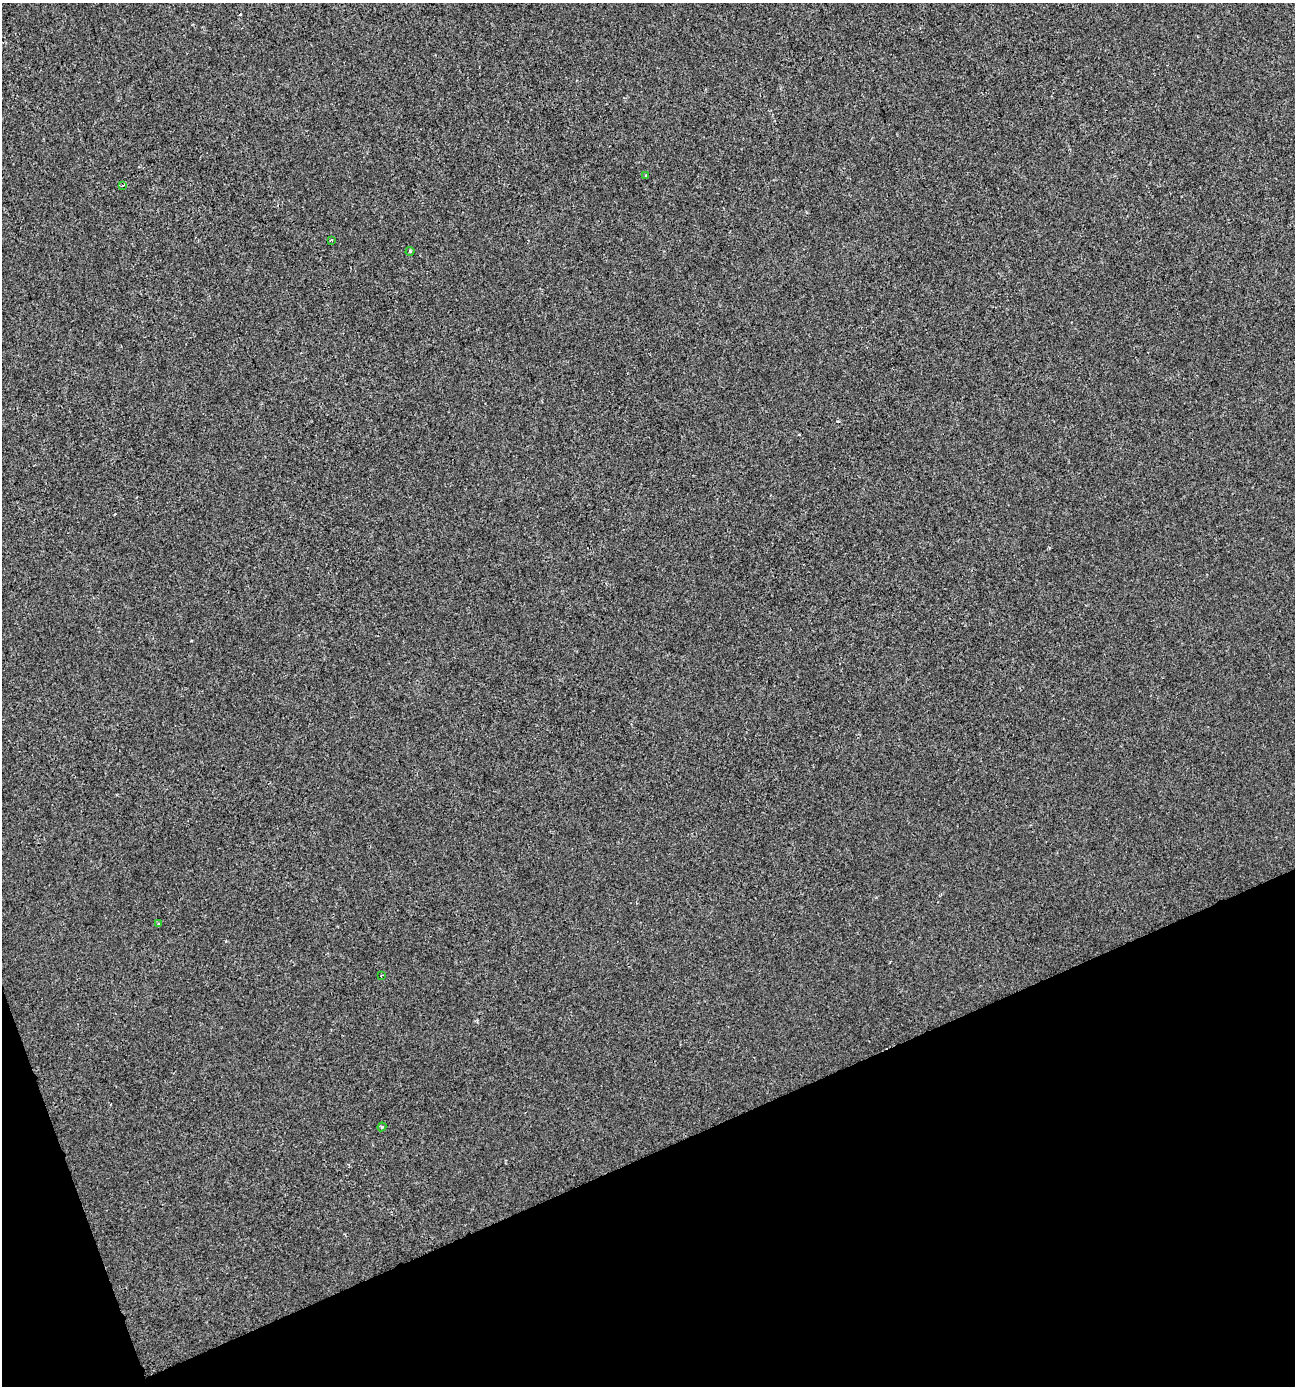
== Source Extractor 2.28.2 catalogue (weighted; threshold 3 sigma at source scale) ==
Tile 14 of 4 x 4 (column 2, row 4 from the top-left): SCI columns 1371-2663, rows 1-1384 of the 5383 x 5538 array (HDU 1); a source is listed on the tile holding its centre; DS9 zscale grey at full resolution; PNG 1297 x 1388 px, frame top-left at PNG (2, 3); each listed source drawn as its Kron ellipse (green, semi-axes under 4 px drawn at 4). Shown black and unused: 19% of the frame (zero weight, under 2 of 3 exposures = <1% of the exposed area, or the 3 px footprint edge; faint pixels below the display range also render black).
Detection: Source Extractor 2.28.2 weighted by HDU 2 'WHT'; one run over the whole footprint, this tile lists its part. Background -1.12e-04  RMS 0.0051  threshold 0.0231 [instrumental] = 3 sigma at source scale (4.5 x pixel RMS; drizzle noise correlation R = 1.50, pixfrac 1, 0.0396/0.0396 arcsec/px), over >= 5 px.
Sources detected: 7; all 7 listed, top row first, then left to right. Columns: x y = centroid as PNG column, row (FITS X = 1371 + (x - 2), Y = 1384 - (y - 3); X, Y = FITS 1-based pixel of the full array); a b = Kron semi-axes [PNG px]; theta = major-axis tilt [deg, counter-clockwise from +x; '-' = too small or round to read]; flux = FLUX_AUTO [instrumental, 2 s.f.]
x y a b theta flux
646 176 4 3 - 0.8
123 185 4 2 - 0.47
331 240 3 2 - 0.55
410 251 4 4 - 0.68
159 924 4 3 - 0.76
381 976 3 2 - 0.42
382 1127 4 4 - 0.61